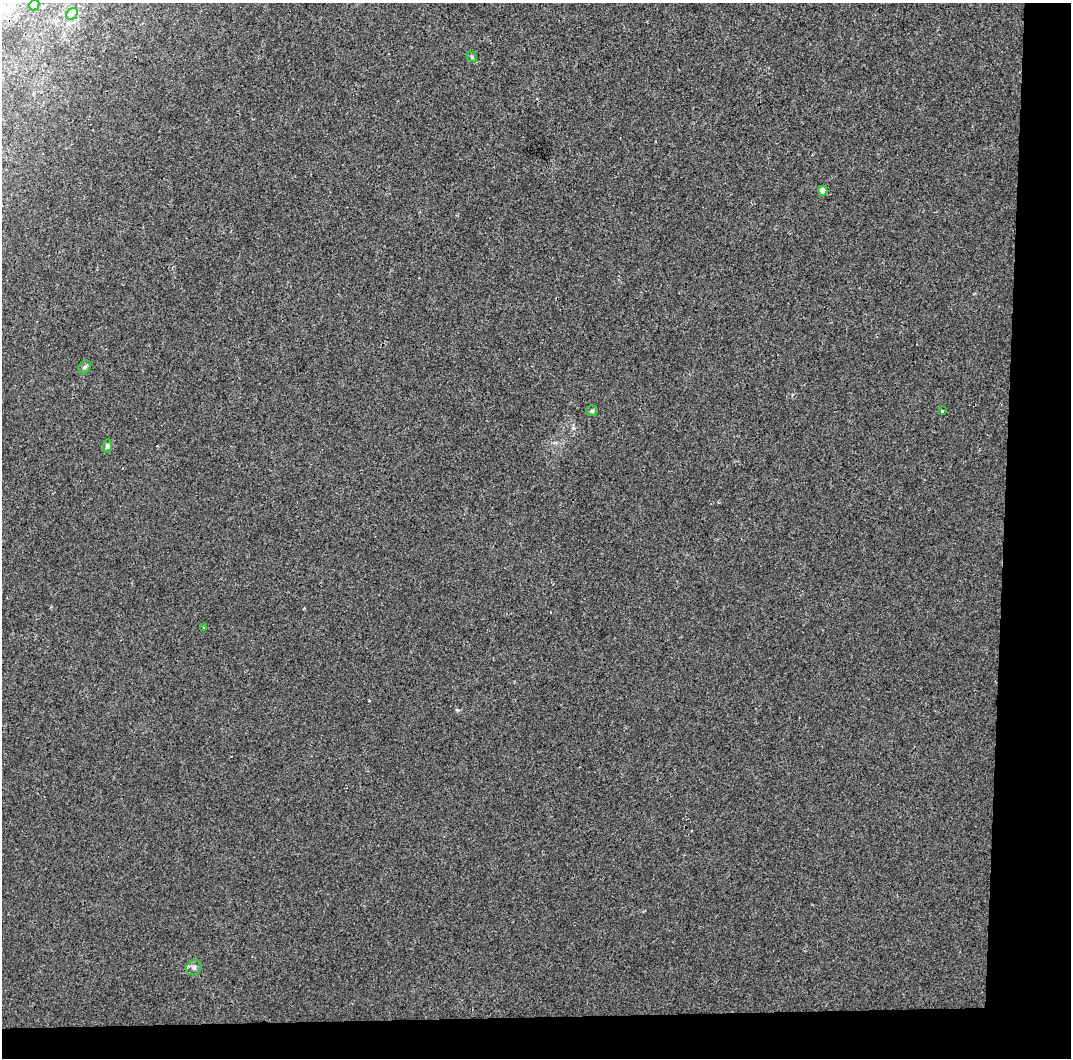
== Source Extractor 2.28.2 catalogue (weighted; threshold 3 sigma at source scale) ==
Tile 4 of 2 x 2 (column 2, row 2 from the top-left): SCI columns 1070-2138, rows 70-1125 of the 2138 x 2255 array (HDU 1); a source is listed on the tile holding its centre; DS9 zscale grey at full resolution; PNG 1073 x 1060 px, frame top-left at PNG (2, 3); each listed source drawn as its Kron ellipse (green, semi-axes under 4 px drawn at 4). Shown black and unused: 10% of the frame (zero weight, under 2 of 3 exposures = <1% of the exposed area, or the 3 px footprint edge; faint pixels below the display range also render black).
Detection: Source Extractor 2.28.2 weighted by HDU 2 'WHT'; one run over the whole footprint, this tile lists its part. Background 0.00887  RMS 0.0061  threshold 0.0274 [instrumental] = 3 sigma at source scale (4.5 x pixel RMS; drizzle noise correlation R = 1.50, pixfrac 1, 0.0396/0.0396 arcsec/px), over >= 5 px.
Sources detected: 10; all 10 listed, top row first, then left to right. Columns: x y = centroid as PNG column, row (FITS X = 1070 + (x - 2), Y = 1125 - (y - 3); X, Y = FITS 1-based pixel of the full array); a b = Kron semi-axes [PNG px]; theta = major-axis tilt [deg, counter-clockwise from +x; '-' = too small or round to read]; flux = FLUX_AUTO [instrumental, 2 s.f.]
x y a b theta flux
34 5 6 4 45 0.82
72 14 6 5 - 1.6
472 57 6 4 -48 0.83
823 191 5 4 - 4.9
85 367 7 5 47 1.2
592 411 5 5 - 0.93
942 411 3 3 - 1.3
107 446 7 4 90 1
204 628 4 3 - 0.66
194 967 8 7 - 1.9